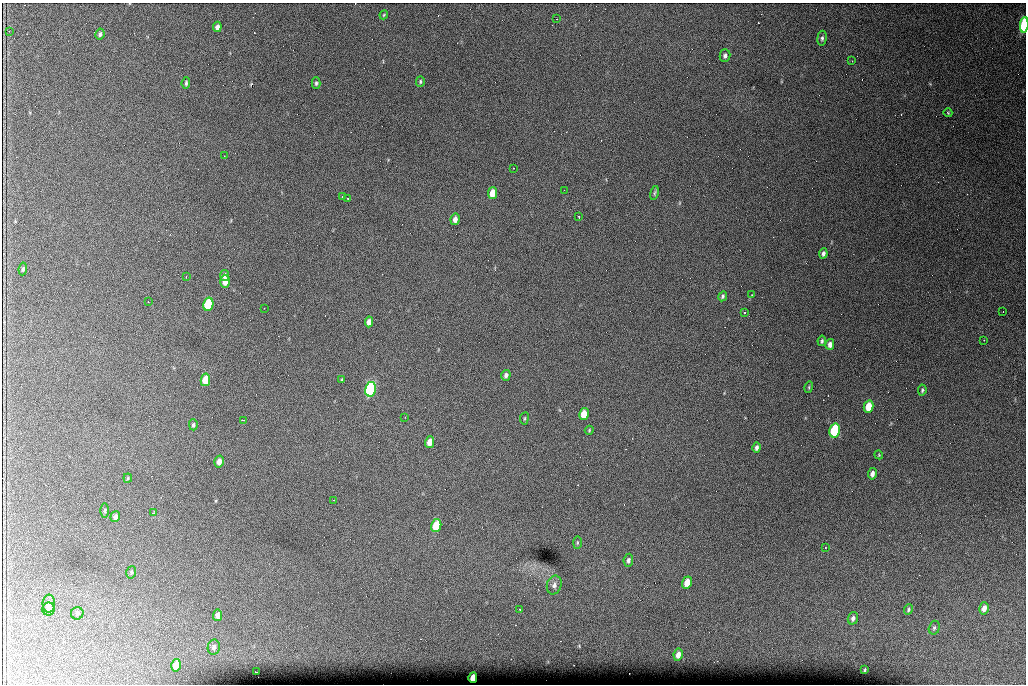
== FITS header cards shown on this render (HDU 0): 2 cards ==
NAXIS1  =                 1024 /fastest changing axis
NAXIS2  =                  682 /next to fastest changing axis

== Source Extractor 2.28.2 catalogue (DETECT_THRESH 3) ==
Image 1024 x 682 px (HDU 0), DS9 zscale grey, 1 PNG px = 1 image px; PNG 1028 x 686 px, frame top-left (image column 1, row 682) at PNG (2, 3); each listed source drawn as its Kron ellipse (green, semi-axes under 4 px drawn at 4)
Background 2780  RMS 35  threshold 105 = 3 sigma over >= 5 px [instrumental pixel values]
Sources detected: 84; all 84 listed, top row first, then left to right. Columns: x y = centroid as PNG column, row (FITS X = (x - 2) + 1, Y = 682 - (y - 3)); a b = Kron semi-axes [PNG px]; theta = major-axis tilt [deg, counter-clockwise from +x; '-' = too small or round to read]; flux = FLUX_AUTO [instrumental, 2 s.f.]
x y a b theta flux
384 15 4 3 - 2200
557 19 2 2 - 1300
1024 25 8 3 84 220000
217 27 5 4 - 9400
9 31 2 2 - 1100
100 34 5 4 - 5600
822 38 7 5 83 4900
725 56 6 5 - 6600
852 61 2 2 - 1700
420 81 5 4 - 3300
186 83 6 3 83 3500
316 83 6 4 89 4000
948 113 4 4 - 2400
224 156 2 2 - 1400
513 168 3 2 - 2900
564 190 2 2 - 980
493 193 6 4 78 30000
654 193 7 4 76 3500
343 197 3 2 - 3400
348 199 3 2 - 2200
579 217 3 2 - 3300
455 219 6 4 78 14000
823 254 5 4 - 7400
23 269 6 4 82 4300
224 275 5 4 - 9500
186 276 3 2 - 3700
225 281 6 4 -88 21000
752 295 3 2 - 1900
723 296 5 4 - 4200
148 302 3 2 - 3800
208 304 7 5 76 130000
264 308 2 2 - 1400
1003 311 2 2 - 1100
744 312 3 2 - 3500
369 322 5 4 - 13000
984 340 2 2 - 4600
822 341 5 3 - 3800
830 344 5 4 - 8800
506 375 5 4 - 7400
205 380 6 4 79 40000
342 380 4 3 - 2500
809 387 5 3 - 2700
370 389 7 5 77 480000
922 390 6 3 82 3500
869 406 6 4 77 43000
584 414 6 4 77 37000
405 417 2 2 - 1500
524 418 6 3 81 2700
243 420 4 2 - 1900
193 425 5 4 - 4700
589 430 4 4 - 2100
835 430 7 5 75 180000
430 442 6 4 75 24000
757 448 5 3 - 6700
879 455 4 3 - 1900
219 462 6 4 75 12000
872 474 5 4 - 9100
128 478 4 4 - 2600
334 500 3 2 - 2800
105 510 7 3 89 3400
153 513 4 2 - 5600
115 517 5 4 - 8300
436 526 6 5 - 80000
577 543 6 3 90 3000
825 547 3 2 - 3500
628 560 6 4 82 6300
131 572 6 4 72 3700
687 582 6 5 - 27000
554 585 9 7 74 9900
49 604 9 6 89 14000
984 608 6 4 74 14000
49 609 6 6 - 7900
519 609 3 2 - 7000
908 610 5 4 - 3400
77 613 6 6 - 5100
217 615 6 4 84 10000
853 618 6 5 - 7200
934 628 7 5 74 4700
214 647 7 6 - 7200
678 655 6 4 79 13000
176 665 6 5 - 35000
865 670 3 2 - 2400
257 672 3 2 - 5500
473 678 5 4 - 21000
At the frame edge (FLAGS 8, measured only in part): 1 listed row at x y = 1024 25

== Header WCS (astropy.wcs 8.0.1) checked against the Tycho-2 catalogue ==
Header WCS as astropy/WCSLIB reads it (CRVAL/CRPIX/CD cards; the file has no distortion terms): RA---TAN/DEC--TAN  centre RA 07:06:07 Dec +31:10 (106.53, +31.16 deg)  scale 1.43 arcsec/px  FOV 24.4' x 16.3'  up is -93 deg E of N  parity flipped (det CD > 0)
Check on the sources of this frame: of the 60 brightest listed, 9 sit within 2.1 arcsec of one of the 16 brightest Tycho-2 stars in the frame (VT <= 12.35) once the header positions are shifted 0.11 arcsec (0.11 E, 0.02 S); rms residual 0.78 arcsec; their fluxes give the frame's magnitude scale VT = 23.21 - 2.5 log10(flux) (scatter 0.19 mag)
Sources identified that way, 9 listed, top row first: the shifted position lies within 2.1 arcsec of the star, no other Tycho-2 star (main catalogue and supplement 1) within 4.2 arcsec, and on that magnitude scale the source's flux lands within +1.5 / -3 mag of the star's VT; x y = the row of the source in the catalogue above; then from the Tycho-2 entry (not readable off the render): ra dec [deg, ICRS J2000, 3 dp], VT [Tycho-2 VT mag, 2 dp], TYC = Tycho-2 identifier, HIP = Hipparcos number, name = IAU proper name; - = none
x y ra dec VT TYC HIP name
1024 25 106.369 +31.359 8.79 2438-636-1 - -
493 193 106.458 +31.151 12.35 2438-728-1 - -
205 380 106.551 +31.041 11.84 2438-663-1 - -
370 389 106.552 +31.106 9.20 2438-180-1 - -
869 406 106.550 +31.305 11.61 2438-184-1 - -
584 414 106.559 +31.192 11.79 2438-1039-1 - -
835 430 106.562 +31.292 10.01 2438-106-1 - -
436 526 106.614 +31.135 11.36 2438-550-1 - -
473 678 106.684 +31.152 11.76 2438-931-1 - -